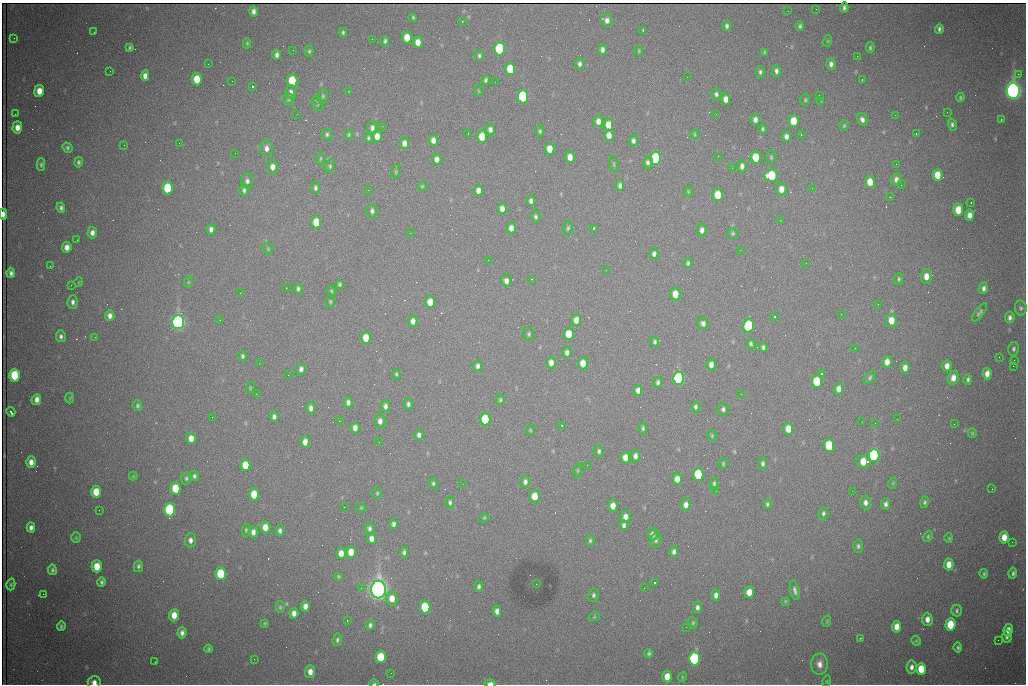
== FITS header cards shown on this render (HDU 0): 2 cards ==
NAXIS1  =                 1024 /fastest changing axis
NAXIS2  =                  682 /next to fastest changing axis

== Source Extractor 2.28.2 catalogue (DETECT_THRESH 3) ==
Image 1024 x 682 px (HDU 0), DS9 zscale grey, 1 PNG px = 1 image px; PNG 1028 x 686 px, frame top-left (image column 1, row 682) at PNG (2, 3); each listed source drawn as its Kron ellipse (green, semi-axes under 4 px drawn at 4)
Background 2000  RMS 27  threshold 80.4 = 3 sigma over >= 5 px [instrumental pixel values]
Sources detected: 404; all 404 listed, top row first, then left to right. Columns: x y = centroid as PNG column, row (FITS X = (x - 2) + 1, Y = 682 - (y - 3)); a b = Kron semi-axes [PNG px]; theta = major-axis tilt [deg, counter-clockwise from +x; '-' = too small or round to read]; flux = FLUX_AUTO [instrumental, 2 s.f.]
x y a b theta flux
844 7 5 4 - 3.5e+03
816 9 2 2 - 9.0e+02
253 11 5 4 - 6.7e+03
788 11 2 2 - 9.6e+02
413 17 3 3 - 2.1e+03
607 20 6 5 - 8.5e+03
462 21 3 2 - 1.6e+03
727 26 5 4 - 4.5e+03
800 26 5 4 - 3.2e+03
939 29 4 3 - 4.3e+03
643 30 3 3 - 2.2e+03
94 32 2 2 - 1.1e+03
343 32 4 3 - 2.9e+03
14 38 3 2 - 1.6e+03
407 38 6 5 - 2.8e+04
372 39 2 2 - 1.2e+03
385 41 5 4 - 3.5e+03
828 41 6 4 72 1.8e+03
418 42 5 4 - 1.6e+04
247 43 5 4 - 2.1e+03
130 47 4 3 - 2.8e+03
870 48 5 4 - 2.7e+03
499 49 6 5 - 2.0e+05
602 49 5 4 - 7.3e+03
293 50 2 2 - 1.0e+03
309 51 5 4 - 2.8e+03
639 51 5 3 - 1.9e+03
764 52 4 3 - 2.3e+03
277 55 5 4 - 5.9e+03
479 56 5 5 - 3.3e+03
857 56 3 2 - 2.5e+03
208 64 2 2 - 3.0e+03
579 64 6 4 84 5.0e+03
831 64 6 4 -85 6.7e+03
510 69 6 5 - 6.4e+04
110 71 2 2 - 7.9e+02
776 71 6 4 88 5.5e+03
760 72 6 4 -90 3.8e+03
1018 74 2 2 - 1.5e+04
145 76 5 4 - 9.0e+03
687 77 2 2 - 9.9e+02
197 79 6 5 - 3.7e+04
862 79 3 2 - 4.1e+03
486 80 5 4 - 3.7e+03
232 81 2 2 - 7.3e+02
292 81 6 5 - 8.4e+04
495 82 2 2 - 7.9e+02
252 86 3 3 - 9.1e+04
39 91 6 5 - 2.0e+04
349 91 2 2 - 1.1e+03
479 91 6 3 -70 1.8e+03
1013 91 8 6 -88 1.4e+06
290 92 7 5 89 7.7e+03
716 94 6 5 - 4.0e+03
819 95 2 2 - 7.3e+02
323 96 7 4 90 2.9e+03
523 97 6 5 - 2.5e+05
960 98 4 3 - 2.5e+03
726 99 5 4 - 1.3e+04
288 100 6 5 - 2.7e+03
315 100 2 2 - 1.2e+03
805 100 6 4 76 2.7e+03
821 101 2 2 - 1.0e+03
317 104 7 5 -75 3.1e+03
947 112 2 2 - 3.2e+03
15 114 2 2 - 8.7e+02
297 114 3 2 - 2.4e+03
716 114 2 2 - 8.9e+02
895 115 2 2 - 8.6e+02
862 119 6 5 - 7.2e+03
755 120 5 4 - 8.3e+03
1001 120 3 2 - 1.4e+03
598 121 6 5 - 1.1e+04
794 121 6 5 - 3.9e+04
608 125 6 5 - 2.3e+04
952 125 6 4 -74 4.6e+03
382 126 3 2 - 1.9e+03
844 126 5 4 - 2.2e+03
17 127 6 5 - 1.4e+04
372 128 6 5 - 5.7e+03
490 129 6 5 - 7.3e+03
763 129 4 3 - 2.8e+03
540 131 6 4 89 3.3e+03
327 134 5 5 - 3.4e+03
468 134 2 2 - 1.3e+03
695 134 5 3 - 1.7e+03
916 134 3 2 - 4.1e+03
349 135 4 3 - 2.3e+03
609 135 5 4 - 1.5e+04
801 135 2 2 - 5.2e+03
377 136 6 5 - 1.8e+04
482 136 6 5 - 3.8e+04
786 136 5 4 - 7.7e+03
369 138 5 4 - 3.3e+03
433 140 5 4 - 1.1e+04
633 141 5 4 - 5.7e+03
179 143 2 2 - 3.9e+03
404 143 6 5 - 9.5e+03
124 145 3 2 - 1.9e+03
67 148 5 4 - 3.3e+03
266 148 8 6 -87 9.5e+03
550 149 6 5 - 2.2e+04
235 153 2 2 - 1.3e+03
718 156 2 2 - 8.9e+02
570 157 6 4 -85 1.5e+04
756 157 6 5 - 4.5e+04
771 157 7 5 -90 2.9e+03
321 158 7 3 89 2.1e+03
655 158 6 5 - 2.3e+05
437 159 6 5 - 8.7e+03
78 162 5 4 - 3.6e+03
648 162 6 5 - 5.0e+03
614 164 8 3 -79 2.3e+03
896 164 3 2 - 1.6e+03
41 165 6 4 -90 3.3e+03
330 166 7 4 81 2.9e+03
742 166 6 4 89 6.8e+03
272 167 6 5 - 1.0e+04
732 168 2 2 - 9.1e+02
396 172 6 4 71 2.5e+03
771 175 7 6 - 8.4e+04
937 175 6 5 - 2.8e+04
896 179 6 5 - 7.5e+03
247 181 7 6 - 5.3e+03
870 182 6 5 - 2.3e+04
620 185 5 4 - 5.6e+03
901 185 2 2 - 1.9e+03
422 186 5 4 - 2.2e+03
167 188 6 5 - 8.6e+04
315 188 6 4 -86 3.7e+03
812 188 3 2 - 3.1e+03
781 189 6 5 - 1.5e+04
244 190 5 4 - 3.8e+03
368 190 2 2 - 8.4e+03
478 191 5 4 - 1.1e+04
688 192 5 3 - 1.7e+03
718 195 6 5 - 4.1e+04
890 197 3 2 - 2.3e+03
531 201 5 4 - 6.0e+03
971 203 3 2 - 1.2e+03
61 208 5 4 - 4.3e+03
502 209 5 4 - 1.1e+04
958 210 6 5 - 4.1e+04
372 211 7 5 -84 5.1e+03
3 214 5 3 - 1.2e+04
969 215 5 4 - 9.9e+03
536 216 6 4 -78 3.8e+03
780 220 3 2 - 2.5e+03
316 222 6 5 - 4.7e+04
511 228 5 4 - 1.0e+04
568 228 7 4 74 3.1e+03
593 228 3 2 - 2.6e+03
211 229 5 4 - 7.5e+03
702 230 6 5 - 7.9e+03
92 233 6 4 86 8.0e+03
410 233 2 2 - 8.3e+02
733 233 5 5 - 2.9e+03
77 240 2 2 - 9.5e+02
67 247 5 4 - 1.1e+04
268 249 6 4 -48 2.0e+03
740 250 2 2 - 1.0e+03
654 254 5 4 - 5.8e+03
488 260 2 2 - 2.1e+03
688 263 5 4 - 3.2e+03
806 263 2 2 - 1.1e+03
50 266 2 2 - 7.5e+02
606 270 3 2 - 1.5e+03
11 273 5 4 - 5.7e+03
926 276 7 5 87 1.5e+04
531 279 3 2 - 9.6e+02
899 279 6 3 86 2.7e+03
506 281 6 5 - 7.9e+03
79 282 5 3 - 1.4e+03
188 282 5 3 - 1.6e+03
340 284 4 3 - 2.7e+03
71 285 2 2 - 7.2e+03
286 288 3 2 - 2.3e+03
983 288 6 4 87 5.5e+03
298 289 5 4 - 4.0e+03
331 291 5 4 - 2.2e+03
240 293 2 2 - 9.1e+02
675 294 6 5 - 3.1e+04
330 301 6 4 -89 2.6e+03
73 302 7 5 86 5.5e+03
430 302 6 5 - 2.9e+04
878 304 2 2 - 1.3e+03
1021 308 7 6 - 4.2e+03
980 312 11 4 53 4.4e+03
841 314 2 2 - 2.6e+03
110 316 5 4 - 7.7e+03
774 317 3 2 - 3.5e+03
1010 317 6 4 82 5.8e+03
220 320 2 2 - 9.9e+02
576 320 6 5 - 1.5e+04
891 320 6 5 - 2.5e+04
413 321 5 4 - 1.0e+04
178 322 7 6 - 1.0e+06
703 323 6 5 - 6.3e+03
748 326 7 5 74 1.5e+05
529 334 7 5 -84 3.7e+03
569 334 6 5 - 3.9e+04
61 336 6 5 - 4.5e+03
95 337 2 2 - 8.4e+02
366 338 6 5 - 3.5e+04
655 342 5 4 - 3.4e+03
751 344 5 3 - 7.7e+03
763 347 5 4 - 4.5e+03
855 348 2 2 - 7.6e+02
1014 349 7 5 79 4.1e+03
567 352 5 4 - 6.5e+03
242 356 5 4 - 3.3e+03
999 357 2 2 - 8.1e+02
1014 360 2 2 - 2.3e+03
887 362 6 5 - 1.6e+04
259 363 2 2 - 1.7e+03
551 363 5 4 - 1.4e+04
583 363 6 5 - 2.4e+04
711 364 6 4 85 9.5e+03
478 366 5 4 - 6.0e+03
947 366 5 4 - 1.2e+04
1013 366 2 2 - 2.1e+04
905 368 6 4 -90 1.1e+04
301 369 6 5 - 6.7e+03
396 374 5 3 - 2.5e+03
822 374 2 2 - 1.4e+03
987 374 6 4 85 1.2e+04
14 375 6 5 - 8.5e+04
288 375 3 2 - 1.6e+03
678 378 6 5 - 4.5e+05
870 378 8 4 48 3.6e+03
953 378 7 5 75 1.3e+04
968 379 5 4 - 3.6e+03
817 381 6 5 - 7.4e+04
658 382 5 4 - 4.4e+03
250 388 6 3 72 1.6e+03
839 389 6 4 86 1.1e+04
638 390 5 4 - 9.2e+03
256 394 3 2 - 1.9e+03
741 394 2 2 - 9.3e+02
70 398 5 3 - 1.6e+03
36 400 6 4 63 1.1e+04
500 400 5 4 - 2.9e+03
348 402 5 4 - 6.2e+03
408 404 5 4 - 4.9e+03
137 406 5 5 - 3.0e+03
385 406 6 4 -90 6.7e+03
695 407 5 4 - 4.2e+03
311 408 5 4 - 8.0e+03
723 409 6 6 - 4.9e+03
11 412 5 3 - 5.4e+03
274 416 5 4 - 5.8e+03
212 417 2 2 - 8.8e+02
485 419 6 5 - 1.0e+05
897 419 2 2 - 9.4e+02
339 421 3 2 - 1.4e+03
380 421 7 5 89 8.8e+03
862 422 3 2 - 1.2e+03
875 423 3 2 - 1.7e+03
954 424 2 2 - 9.5e+03
562 425 3 3 - 4.1e+03
355 428 6 4 -88 9.7e+03
643 428 6 4 -84 3.2e+03
788 429 6 5 - 2.6e+04
530 430 5 4 - 2.0e+03
972 433 5 4 - 2.0e+03
419 435 5 4 - 6.3e+03
712 435 5 4 - 2.3e+03
191 438 5 4 - 1.5e+04
305 442 5 4 - 1.4e+04
379 442 2 2 - 8.6e+02
829 445 6 5 - 9.2e+04
599 451 6 4 -81 3.9e+03
635 456 6 4 -90 7.3e+03
874 456 6 5 - 3.5e+05
625 457 6 5 - 1.6e+04
864 461 7 6 - 3.0e+04
31 462 5 4 - 1.2e+04
723 464 5 4 - 1.9e+03
763 464 6 4 88 4.3e+03
245 465 6 5 - 3.5e+04
587 465 2 2 - 5.5e+03
578 471 7 3 81 2.3e+03
698 474 6 5 - 1.1e+05
133 476 4 4 - 1.6e+03
194 476 5 5 - 4.0e+03
186 478 6 5 - 3.4e+03
677 479 5 4 - 1.5e+04
525 482 6 5 - 5.8e+03
433 483 5 4 - 2.9e+03
714 483 6 3 88 3.0e+03
893 483 6 3 71 1.9e+03
463 484 2 2 - 1.2e+03
175 488 6 5 - 5.3e+04
992 489 2 2 - 8.3e+02
716 491 2 2 - 2.1e+03
852 491 3 2 - 1.5e+03
96 492 6 5 - 3.2e+04
377 493 6 5 - 2.5e+03
254 494 6 5 - 4.4e+04
535 496 6 5 - 3.3e+04
450 502 6 4 -85 3.6e+03
924 502 6 4 76 2.8e+03
865 503 7 5 89 8.0e+03
767 504 5 3 - 3.1e+03
885 504 5 4 - 5.1e+03
686 505 6 5 - 8.7e+03
613 506 6 4 88 1.6e+04
344 507 2 2 - 4.2e+03
361 508 5 4 - 2.2e+03
99 510 2 2 - 1.0e+03
170 510 6 5 - 2.2e+05
823 513 6 5 - 4.0e+03
625 517 6 5 - 9.3e+03
484 518 5 4 - 2.0e+03
393 524 5 4 - 5.4e+03
624 525 5 4 - 5.6e+03
265 527 6 5 - 1.9e+04
31 528 5 4 - 7.0e+03
369 528 6 5 - 4.7e+03
246 530 6 4 -89 2.8e+03
280 530 5 4 - 4.9e+03
253 532 6 4 88 8.7e+03
652 534 6 5 - 6.8e+03
928 536 6 4 65 2.0e+03
1004 537 6 4 86 2.1e+04
76 538 5 4 - 2.2e+03
371 538 5 4 - 1.0e+04
949 538 4 4 - 1.9e+03
190 540 7 5 88 7.5e+03
656 540 7 5 72 4.5e+03
590 541 5 4 - 2.7e+03
1012 542 2 2 - 8.9e+02
858 546 6 5 - 3.9e+03
351 552 6 5 - 2.4e+04
404 552 5 4 - 4.4e+03
674 552 5 4 - 6.3e+03
341 553 5 5 - 1.6e+04
949 564 6 4 87 1.9e+04
97 566 6 5 - 3.2e+04
138 566 6 4 78 4.1e+03
52 570 5 4 - 3.4e+03
1013 573 5 3 - 3.9e+03
221 574 6 5 - 9.5e+04
984 574 5 3 - 2.6e+03
338 576 4 3 - 2.0e+03
101 582 4 4 - 3.5e+03
654 583 3 3 - 1.0e+05
11 584 6 4 74 3.0e+03
536 584 2 2 - 1.0e+03
479 586 5 3 - 4.1e+03
361 588 3 3 - 1.0e+03
644 588 2 2 - 1.3e+03
378 589 9 7 -88 1.9e+06
795 590 10 4 -78 5.6e+03
749 592 6 5 - 2.2e+04
43 594 2 2 - 9.7e+03
593 595 7 5 77 3.9e+03
716 595 5 4 - 7.6e+03
392 598 7 5 -84 1.9e+04
785 601 3 3 - 1.5e+03
305 606 5 4 - 9.7e+03
280 607 6 5 - 2.7e+03
425 607 6 5 - 1.3e+05
697 607 6 4 88 5.7e+03
497 611 5 4 - 8.5e+03
957 611 6 5 - 3.8e+03
294 613 5 4 - 1.0e+04
174 615 6 5 - 2.2e+04
594 617 6 3 19 1.9e+03
927 619 6 5 - 1.1e+04
347 621 2 2 - 1.2e+03
827 621 5 3 - 1.8e+03
265 623 4 3 - 1.9e+03
693 623 6 4 -77 2.8e+03
370 625 5 4 - 4.4e+03
950 625 6 5 - 6.3e+04
61 626 5 3 - 3.1e+03
686 627 2 2 - 1.0e+03
896 627 6 4 85 1.7e+04
1008 630 6 4 80 1.3e+04
182 633 5 4 - 6.7e+03
1007 637 6 4 -88 4.7e+03
860 638 3 2 - 1.5e+03
337 640 6 4 81 3.3e+03
998 640 2 2 - 1.2e+03
916 641 5 4 - 2.2e+03
958 647 5 4 - 3.3e+03
209 649 4 3 - 2.6e+03
649 653 4 3 - 3.0e+03
380 657 6 5 - 6.6e+04
254 659 2 2 - 5.8e+03
694 659 6 5 - 3.3e+05
155 662 2 2 - 9.2e+02
819 664 10 8 -90 1.3e+04
911 667 7 5 84 6.7e+03
921 669 6 5 - 4.0e+04
310 672 6 5 - 1.3e+04
391 673 2 2 - 7.7e+02
667 676 6 5 - 2.4e+04
682 677 5 3 - 1.6e+03
827 681 5 3 - 1.9e+03
94 682 6 6 - 1.0e+04
490 683 5 3 - 8.2e+03
374 684 5 3 - 1.8e+03
At the frame edge (FLAGS 8, measured only in part): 4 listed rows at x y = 3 214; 94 682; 490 683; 374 684

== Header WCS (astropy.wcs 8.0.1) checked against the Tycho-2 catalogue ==
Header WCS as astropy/WCSLIB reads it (CRVAL/CRPIX/CD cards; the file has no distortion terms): RA---TAN/DEC--TAN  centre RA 06:56:16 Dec +31:26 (104.07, +31.43 deg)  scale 1.44 arcsec/px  FOV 24.5' x 16.3'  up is -93 deg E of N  parity flipped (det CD > 0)
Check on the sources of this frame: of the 60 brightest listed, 10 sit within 2.2 arcsec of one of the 16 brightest Tycho-2 stars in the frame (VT <= 13.07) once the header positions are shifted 1.24 arcsec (0.13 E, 1.23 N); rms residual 1.18 arcsec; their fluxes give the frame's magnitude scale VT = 24.94 - 2.5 log10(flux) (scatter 0.09 mag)
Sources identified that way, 10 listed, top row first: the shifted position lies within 2.2 arcsec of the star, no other Tycho-2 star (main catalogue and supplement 1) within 4.4 arcsec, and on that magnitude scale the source's flux lands within +1.5 / -3 mag of the star's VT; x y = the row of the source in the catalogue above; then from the Tycho-2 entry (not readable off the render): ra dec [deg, ICRS J2000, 3 dp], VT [Tycho-2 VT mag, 2 dp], TYC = Tycho-2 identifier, HIP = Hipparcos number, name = IAU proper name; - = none
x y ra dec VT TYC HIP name
523 97 103.952 +31.434 11.53 2437-424-1 - -
655 158 103.978 +31.488 11.51 2437-421-1 - -
771 175 103.984 +31.534 11.82 2437-428-1 - -
167 188 104.002 +31.294 13.07 2437-1012-1 - -
178 322 104.065 +31.301 9.89 2437-425-1 - -
748 326 104.055 +31.528 12.03 2437-1294-1 - -
678 378 104.081 +31.501 10.83 2437-37-1 - -
170 510 104.152 +31.301 11.67 2437-646-1 - -
378 589 104.185 +31.385 8.52 2437-370-1 33393 -
425 607 104.192 +31.404 11.68 2437-91-1 - -